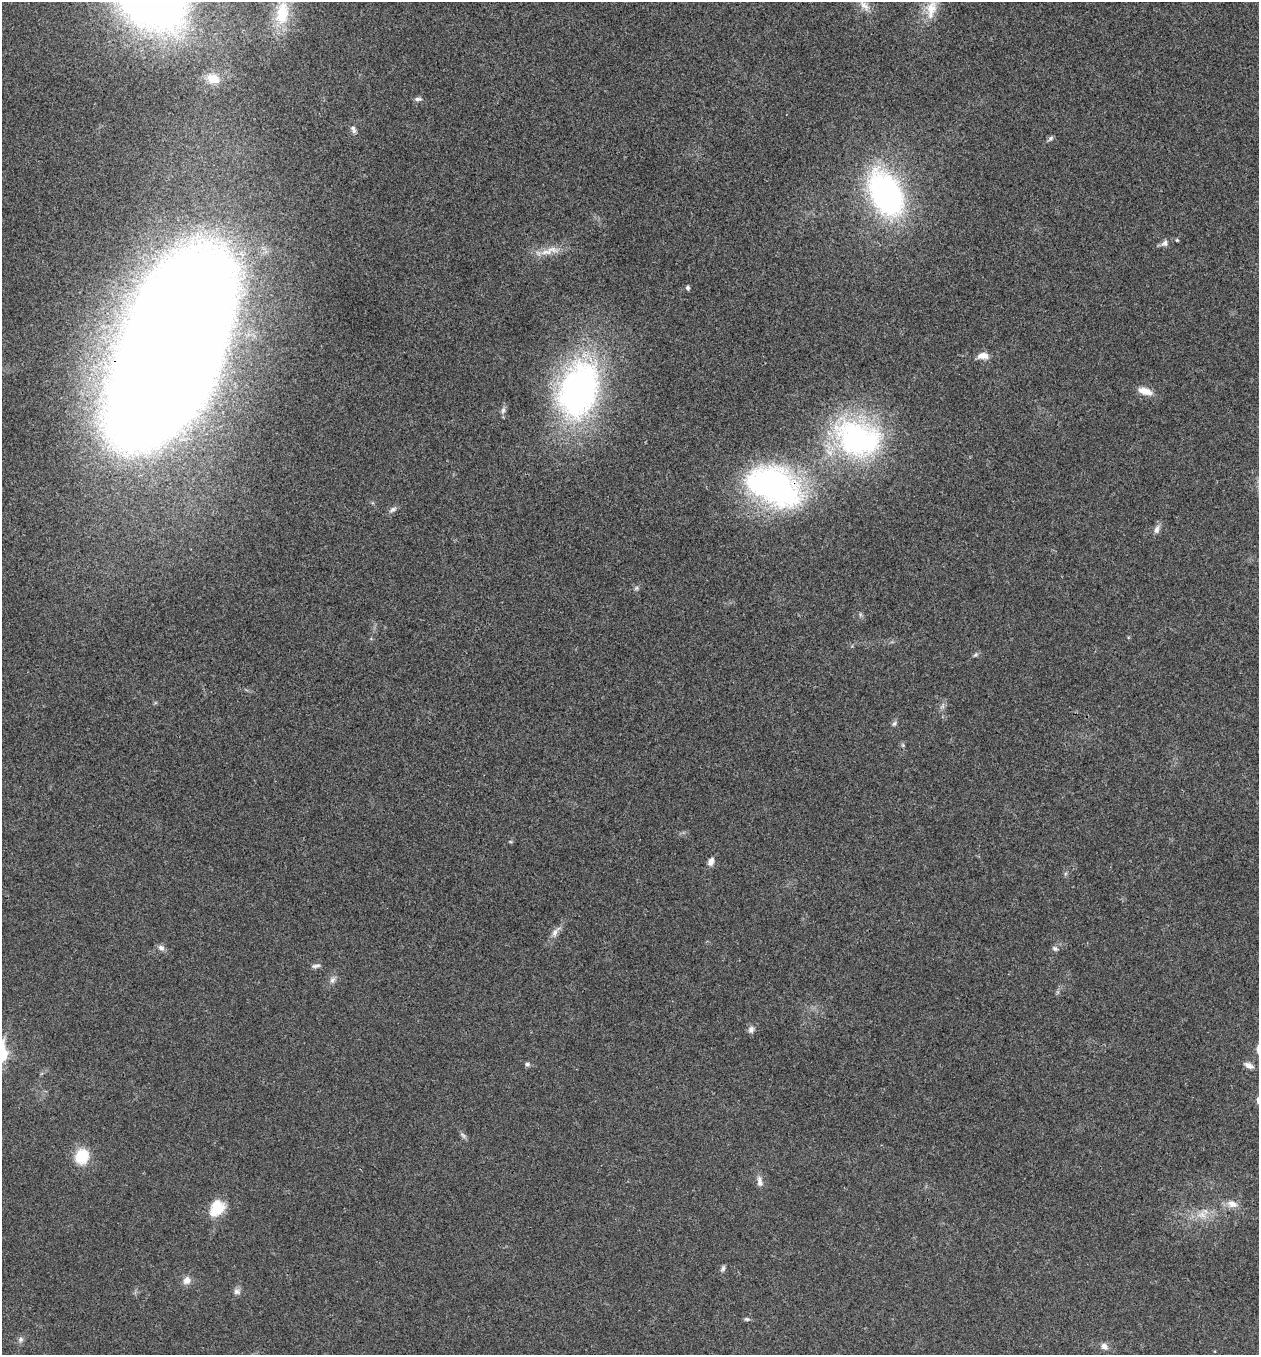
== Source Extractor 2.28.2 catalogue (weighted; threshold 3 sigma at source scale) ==
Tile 6 of 4 x 4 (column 2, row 2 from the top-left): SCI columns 1394-2650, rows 2710-4062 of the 5432 x 5417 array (HDU 1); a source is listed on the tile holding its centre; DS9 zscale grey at full resolution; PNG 1261 x 1357 px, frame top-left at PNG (2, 2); no overlay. Shown black and unused: <1% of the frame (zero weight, under 3 of 4 exposures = <1% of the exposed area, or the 3 px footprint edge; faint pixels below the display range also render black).
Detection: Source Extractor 2.28.2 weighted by HDU 2 'WHT'; one run over the whole footprint, this tile lists its part. Background 0.0246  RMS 0.0041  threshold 0.0184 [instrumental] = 3 sigma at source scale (4.5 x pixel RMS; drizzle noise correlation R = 1.50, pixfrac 1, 0.05/0.05 arcsec/px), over >= 5 px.
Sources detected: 49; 1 inside a brighter object's white glare — not listed; the other 48 listed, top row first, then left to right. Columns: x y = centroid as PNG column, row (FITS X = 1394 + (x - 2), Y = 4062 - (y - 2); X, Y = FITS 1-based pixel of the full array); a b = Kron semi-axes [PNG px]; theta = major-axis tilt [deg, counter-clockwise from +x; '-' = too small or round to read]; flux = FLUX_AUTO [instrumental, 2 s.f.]
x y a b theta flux
864 5 19 8 -44 3.5
931 9 28 15 79 9.7
282 13 34 18 81 16
213 79 17 12 -19 6.1
418 99 11 5 0 1.2
353 129 12 6 -67 1.4
1050 138 9 5 39 0.9
886 194 36 22 -63 130
1177 240 4 4 - 0.41
1164 243 9 8 - 1.6
549 251 32 9 16 6.1
688 288 5 4 - 0.82
171 353 158 66 69 2100
983 356 14 8 1 3.4
578 390 77 50 72 130
1145 391 18 8 -18 4.6
503 410 10 6 75 1.4
855 438 60 49 -7 87
774 486 63 40 -24 110
393 509 11 6 31 1.4
1157 529 12 7 74 1.9
636 588 7 5 48 0.83
860 614 6 4 -72 0.66
975 655 7 4 19 0.71
942 706 8 5 45 1.1
894 723 8 5 61 0.97
903 745 6 4 -71 0.59
711 862 11 7 66 2
555 932 14 7 61 2.5
161 948 10 7 -23 1.5
1055 949 8 6 -32 1
316 966 13 5 11 1.3
332 980 10 7 51 1.6
751 1029 10 8 81 1.6
527 1064 7 5 7 0.99
1249 1065 14 7 -25 2.3
463 1135 10 4 -45 1
81 1156 10 9 - 19
760 1181 15 7 -81 2.3
1232 1204 14 9 -14 3.7
217 1208 22 16 57 10
1202 1215 14 11 -9 4.9
723 1268 9 5 67 1
187 1280 11 9 60 2.8
237 1292 10 8 -14 1.6
747 1319 8 5 -8 0.82
21 1339 7 7 - 1.2
1104 1346 10 7 -39 2.1
Overlapping masked pixels (flux is a lower limit): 2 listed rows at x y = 171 353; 774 486
Isophote crosses this tile's border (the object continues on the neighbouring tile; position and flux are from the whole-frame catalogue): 1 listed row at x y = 171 353